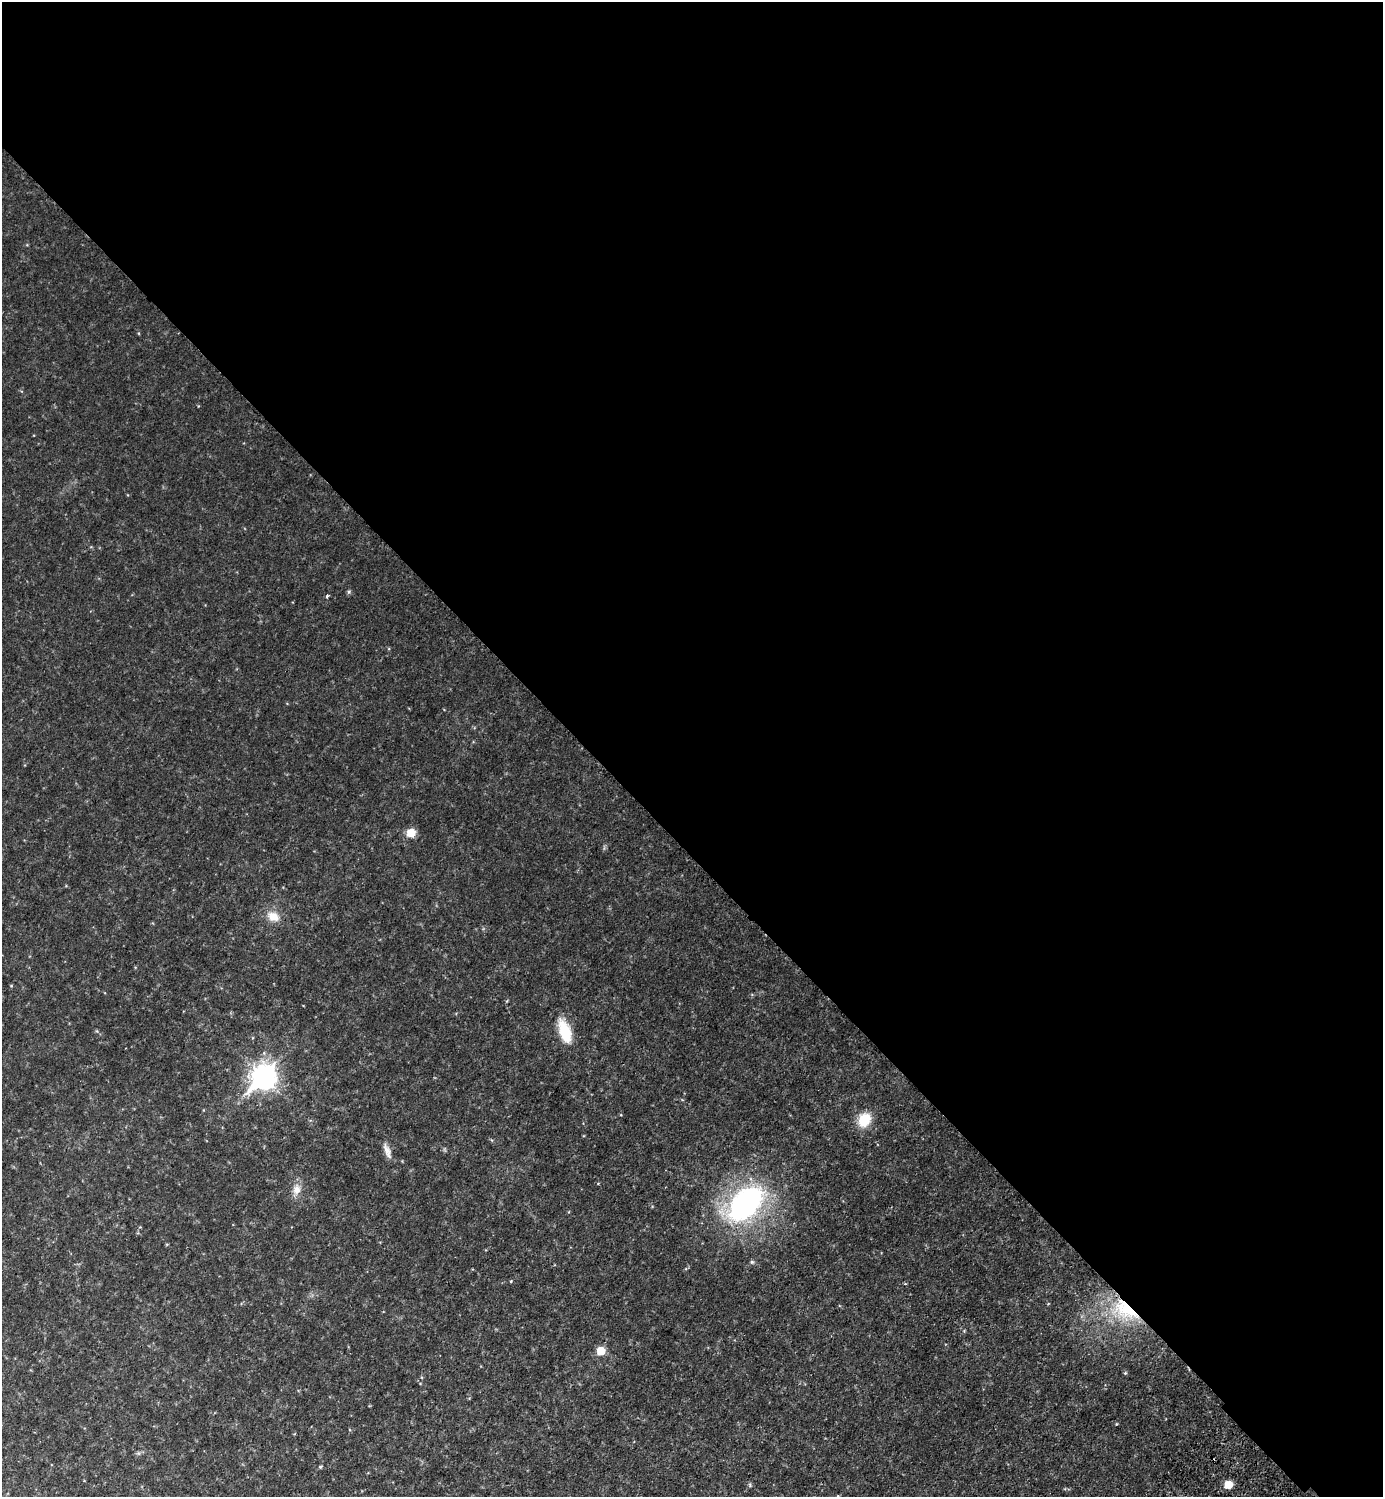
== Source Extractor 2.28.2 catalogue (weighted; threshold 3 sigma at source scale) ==
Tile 3 of 4 x 4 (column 3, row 1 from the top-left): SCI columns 3107-4487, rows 4529-6023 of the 6072 x 6069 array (HDU 1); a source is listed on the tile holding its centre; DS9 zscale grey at full resolution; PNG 1385 x 1499 px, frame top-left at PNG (2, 2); no overlay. Shown black and unused: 57% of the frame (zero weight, under 2 of 3 exposures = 3% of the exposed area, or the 3 px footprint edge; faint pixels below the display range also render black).
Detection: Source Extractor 2.28.2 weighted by HDU 2 'WHT'; one run over the whole footprint, this tile lists its part. Background 0.0792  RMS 0.011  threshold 0.0511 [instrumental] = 3 sigma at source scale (4.5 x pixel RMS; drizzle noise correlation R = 1.50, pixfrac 1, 0.05/0.05 arcsec/px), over >= 5 px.
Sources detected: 14; all 14 listed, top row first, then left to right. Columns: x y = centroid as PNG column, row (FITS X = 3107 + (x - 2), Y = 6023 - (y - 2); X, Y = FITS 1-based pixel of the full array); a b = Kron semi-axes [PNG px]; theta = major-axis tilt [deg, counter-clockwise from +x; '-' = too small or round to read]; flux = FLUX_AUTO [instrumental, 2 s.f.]
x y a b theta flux
327 596 5 3 - 1
411 833 8 7 - 14
273 916 16 12 -29 11
565 1031 26 11 -70 27
263 1077 10 8 45 640
864 1120 13 11 61 24
387 1151 19 7 -68 5.9
297 1189 12 9 73 6.9
746 1203 43 24 48 180
1125 1309 33 18 -32 48
601 1351 6 6 - 19
1125 1373 4 4 - 0.93
320 1467 4 4 - 1.2
1228 1485 7 7 - 12
Overlapping masked pixels (flux is a lower limit): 1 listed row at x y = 1125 1309